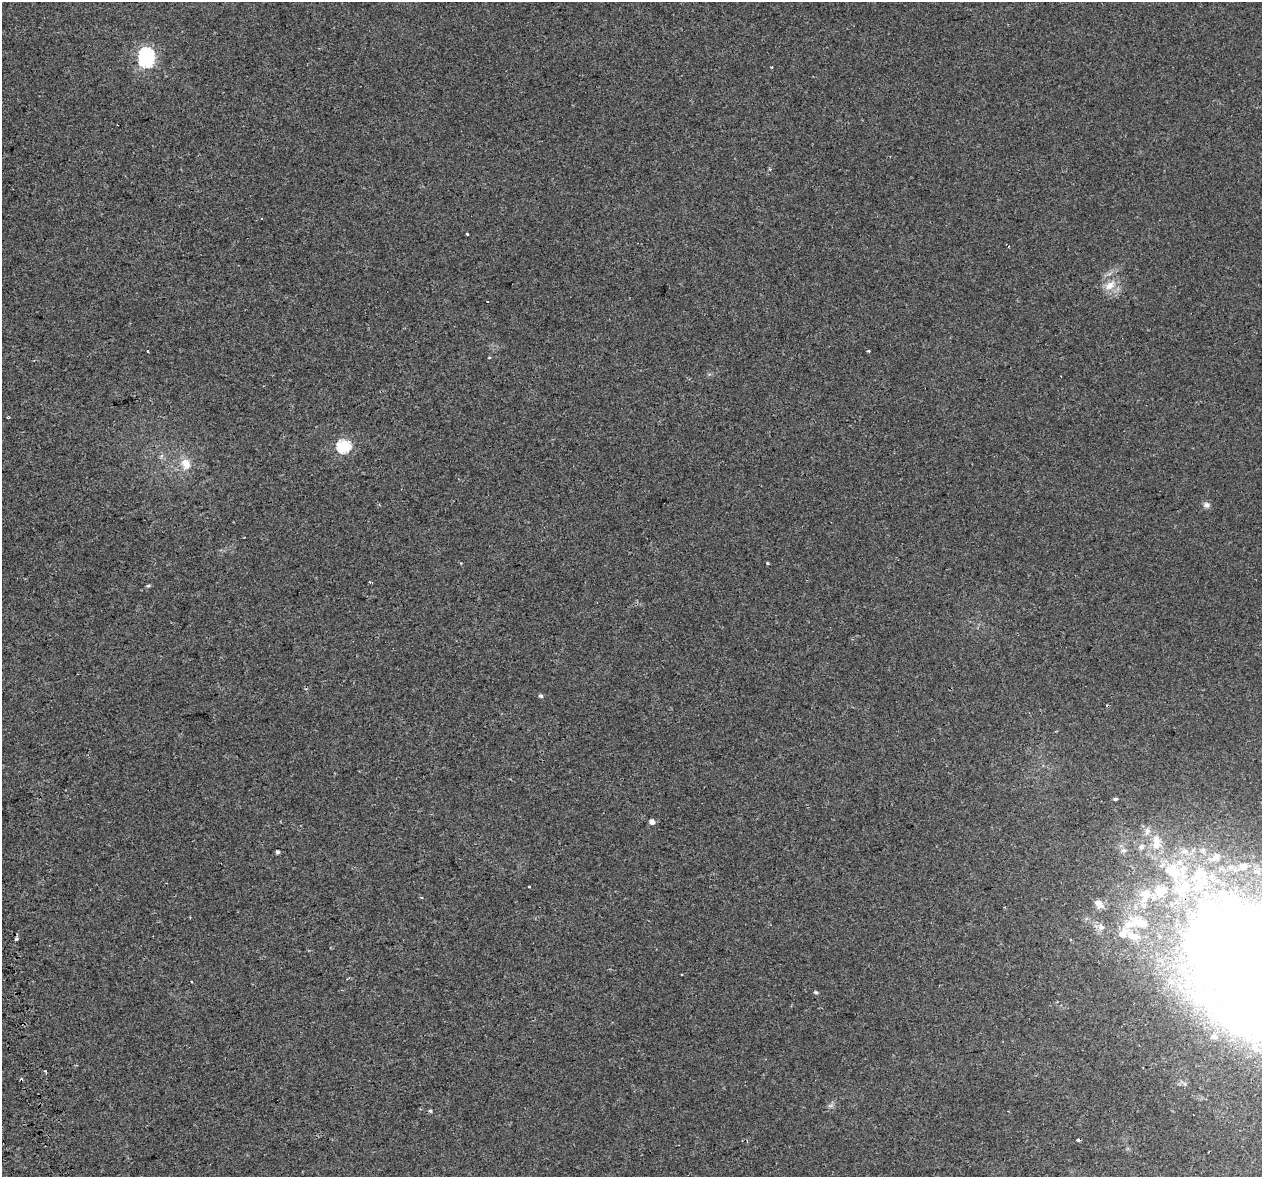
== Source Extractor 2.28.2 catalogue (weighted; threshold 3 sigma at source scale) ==
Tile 7 of 4 x 4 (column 3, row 2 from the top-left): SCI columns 2580-3839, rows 2453-3627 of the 5157 x 4856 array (HDU 1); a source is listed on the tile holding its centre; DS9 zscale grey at full resolution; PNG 1264 x 1179 px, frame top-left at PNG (2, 2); no overlay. Shown black and unused: <1% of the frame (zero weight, under 2 of 3 exposures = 3% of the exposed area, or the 3 px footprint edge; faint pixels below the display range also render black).
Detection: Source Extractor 2.28.2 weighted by HDU 2 'WHT'; one run over the whole footprint, this tile lists its part. Background 0.00668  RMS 0.0029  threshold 0.0129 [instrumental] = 3 sigma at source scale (4.5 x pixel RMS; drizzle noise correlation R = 1.50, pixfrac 1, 0.0396/0.0396 arcsec/px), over >= 5 px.
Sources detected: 47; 1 inside a brighter object's white glare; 4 cosmic-ray / hot-pixel residue — not listed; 8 inside a brighter listed object's ellipse — not listed separately; the other 34 listed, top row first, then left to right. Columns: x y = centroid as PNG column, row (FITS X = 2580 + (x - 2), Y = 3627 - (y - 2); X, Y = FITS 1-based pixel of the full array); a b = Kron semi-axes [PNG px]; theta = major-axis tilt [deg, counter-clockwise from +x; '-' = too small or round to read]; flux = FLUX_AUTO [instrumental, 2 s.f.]
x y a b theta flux
146 55 7 6 - 45
770 169 4 3 - 0.34
261 218 3 2 - 0.22
467 234 3 2 - 1.1
1110 285 17 11 36 3.6
869 351 5 3 - 0.27
344 446 6 6 - 37
186 464 16 12 -70 3.5
1207 505 9 8 - 0.99
768 563 4 3 - 0.35
148 585 6 4 31 0.44
541 696 5 5 - 0.55
1115 799 4 4 - 0.51
652 822 5 5 - 1.5
1156 842 27 13 88 6.7
1141 847 10 8 49 1.5
1123 850 8 6 0 0.97
278 852 4 4 - 0.57
1216 857 8 7 - 1.4
1180 863 10 8 22 2.4
1243 866 10 8 17 1.3
529 887 3 3 - 0.95
1182 888 31 21 32 15
1145 895 21 15 71 6.5
1099 904 14 9 -46 1.9
1140 923 30 13 -13 6.8
1101 927 10 9 - 1.5
1133 936 24 12 -28 4.7
17 939 3 3 - 1.8
191 982 3 3 - 0.46
816 992 5 4 - 0.46
1214 1037 9 7 -1 1.1
831 1106 9 4 19 0.56
430 1111 4 4 - 0.42
Unlisted compact peaks at least as high as the median listed source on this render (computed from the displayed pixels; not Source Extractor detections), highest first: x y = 45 1071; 771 67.